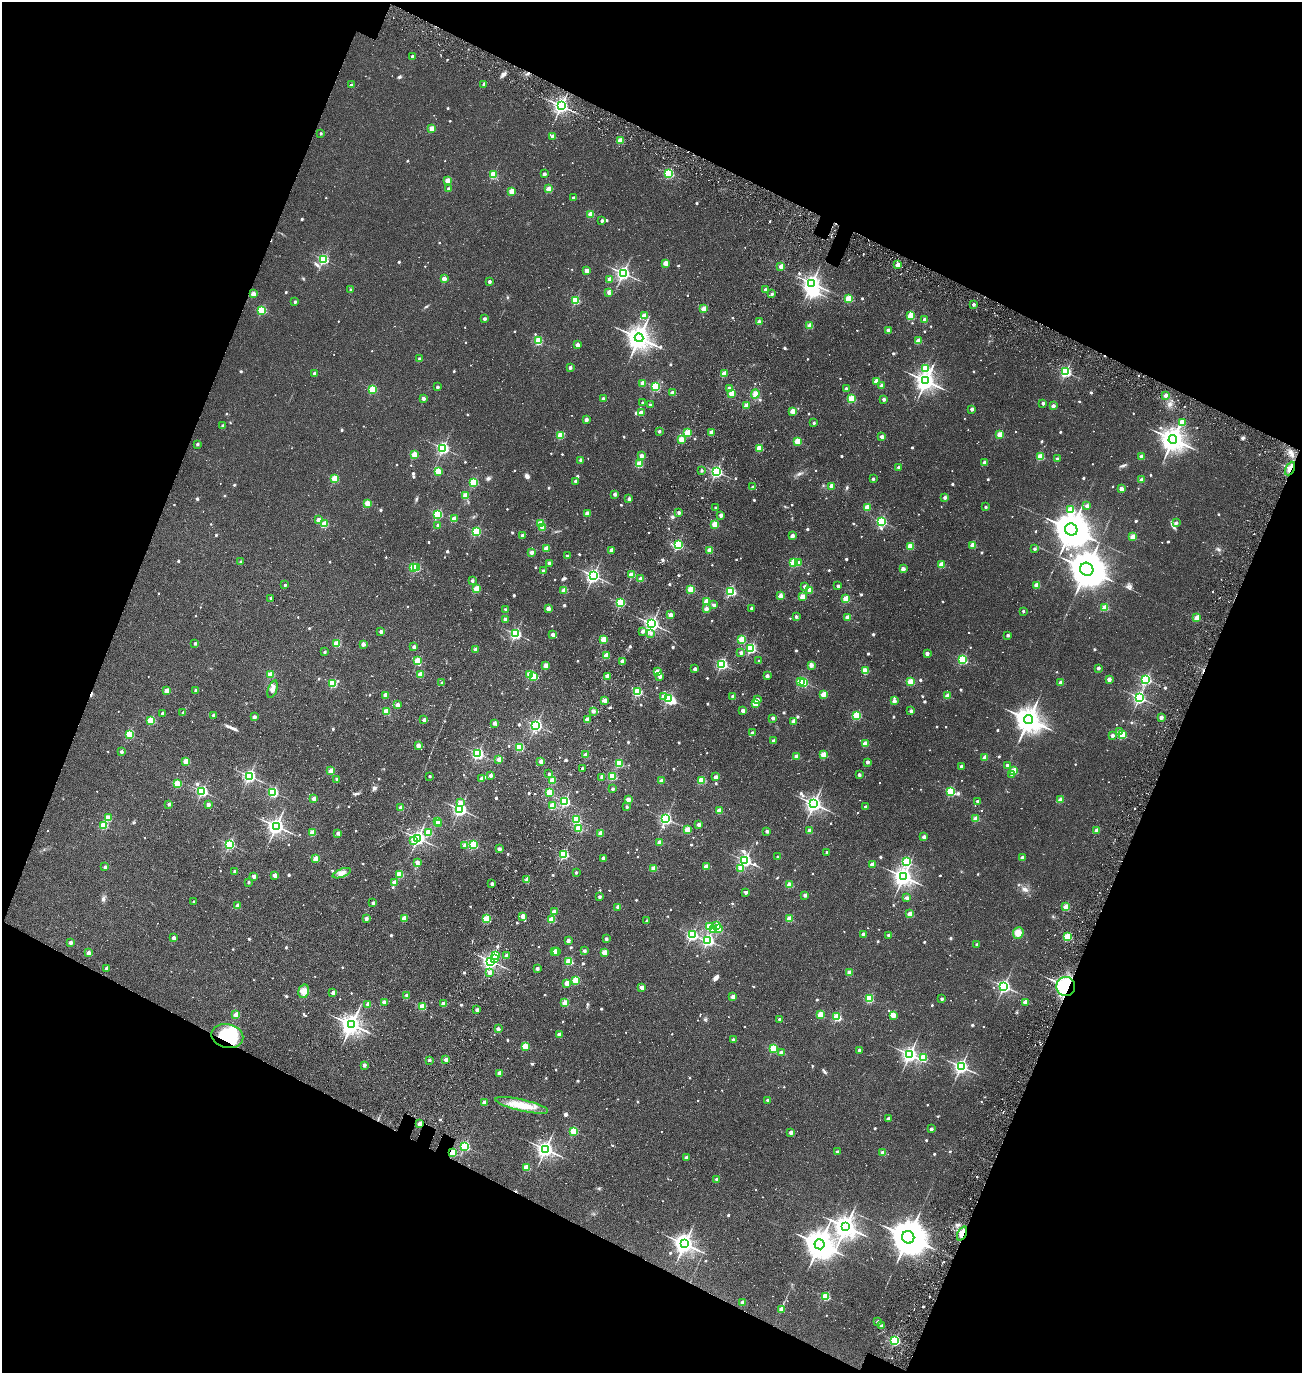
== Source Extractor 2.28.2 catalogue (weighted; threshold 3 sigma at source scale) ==
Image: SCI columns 484-5680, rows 245-5727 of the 5922 x 5903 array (HDU 1 of 3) = the unmasked area's bounding box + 8 px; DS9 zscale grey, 4 x 4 block average (1 PNG px = mean of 4 x 4 image px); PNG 1304 x 1375 px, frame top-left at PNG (2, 2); each listed source drawn as its Kron ellipse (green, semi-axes under 4 px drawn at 4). Shown black and unused: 42% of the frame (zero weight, under 3 of 5 exposures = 11% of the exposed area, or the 3 px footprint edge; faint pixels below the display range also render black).
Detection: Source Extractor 2.28.2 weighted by HDU 2 'WHT'. Background 0.0558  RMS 0.026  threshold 0.117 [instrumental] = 3 sigma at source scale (4.5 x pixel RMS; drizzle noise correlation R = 1.50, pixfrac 1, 0.05/0.05 arcsec/px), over >= 5 px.
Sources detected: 1074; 2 too faint to see at this stretch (4 x 4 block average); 5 inside a brighter object's white glare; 4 cosmic-ray / hot-pixel residue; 2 long thin detections or spike segments (spike, bleed or trail) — neither listed nor drawn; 7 coinciding with a brighter row at this scale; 2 inside a brighter listed object's ellipse — not listed separately; of the other 1052, all 500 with FLUX_AUTO >= 71.7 (the completeness limit of this list) listed and drawn (552 fainter detections not listed), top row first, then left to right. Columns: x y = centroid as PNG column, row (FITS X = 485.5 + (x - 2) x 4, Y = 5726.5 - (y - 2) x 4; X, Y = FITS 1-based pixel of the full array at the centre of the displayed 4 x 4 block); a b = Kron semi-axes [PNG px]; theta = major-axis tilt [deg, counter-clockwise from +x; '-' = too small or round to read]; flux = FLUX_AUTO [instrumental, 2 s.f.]
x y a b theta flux
412 56 2 2 - 82
351 85 2 2 - 78
484 85 2 2 - 77
561 106 2 2 - 6400
432 128 2 2 - 400
321 133 2 2 - 75
553 136 2 2 - 190
620 141 2 2 - 570
669 173 2 2 - 2000
544 174 2 2 - 120
493 175 2 2 - 930
448 181 2 2 - 440
449 189 2 2 - 120
549 189 2 2 - 470
512 191 2 2 - 490
573 198 2 2 - 97
591 214 2 2 - 560
602 221 2 2 - 110
323 259 2 2 - 2200
666 263 2 2 - 430
898 265 2 2 - 330
781 266 2 2 - 370
587 271 2 2 - 310
623 273 2 2 - 5000
444 279 2 2 - 350
610 279 2 2 - 350
489 281 2 2 - 120
812 283 3 3 - 7600
351 290 2 2 - 91
766 290 2 2 - 180
609 292 2 2 - 200
253 294 2 2 - 380
772 294 2 2 - 76
849 299 2 2 - 1000
576 300 2 2 - 900
295 302 2 2 - 92
974 304 2 2 - 110
704 309 2 2 - 530
262 310 2 2 - 1200
644 316 2 2 - 460
911 316 2 2 - 900
484 319 2 2 - 130
925 319 2 2 - 220
759 322 2 2 - 250
810 325 2 2 - 440
888 330 2 2 - 180
639 338 4 4 - 17000
538 341 2 2 - 1100
918 341 2 2 - 420
577 345 2 2 - 260
419 359 2 2 - 140
570 367 2 2 - 140
926 368 2 2 - 1000
1066 372 2 2 - 2600
314 373 2 2 - 150
724 374 2 2 - 480
876 381 2 2 - 330
926 381 3 3 - 11000
642 383 2 2 - 430
882 386 2 2 - 210
437 387 2 2 - 100
656 387 2 2 - 1500
729 388 2 2 - 100
373 389 2 2 - 1100
846 389 2 2 - 110
673 393 2 2 - 280
732 393 2 2 - 750
755 394 5 4 - 82
1166 395 2 2 - 210
423 398 2 2 - 180
603 399 2 2 - 180
851 399 2 2 - 1100
884 399 2 2 - 140
643 403 2 2 - 72
1043 403 2 2 - 120
650 405 2 2 - 79
746 405 2 2 - 460
1053 406 2 2 - 220
972 409 2 2 - 150
793 411 2 2 - 440
641 413 2 2 - 310
586 420 2 2 - 190
814 423 2 2 - 89
1182 423 2 2 - 520
223 426 2 2 - 120
659 431 2 2 - 110
712 432 2 2 - 410
687 433 2 2 - 970
561 435 2 2 - 810
1000 435 2 2 - 690
882 437 2 2 - 200
681 439 2 2 - 550
1173 439 4 4 - 17000
797 441 2 2 - 870
197 444 2 2 - 98
443 448 2 2 - 3400
759 448 2 2 - 590
414 455 2 2 - 660
641 455 2 2 - 180
1040 456 2 2 - 840
1142 456 2 2 - 290
1057 459 2 2 - 120
581 460 2 2 - 220
984 463 2 2 - 170
640 464 2 2 - 830
899 467 2 2 - 150
1290 468 7 2 64 79
701 470 2 2 - 82
438 471 2 2 - 850
716 472 2 2 - 3300
334 479 2 2 - 840
873 479 2 2 - 98
1142 480 2 2 - 270
575 481 2 2 - 89
474 483 2 2 - 1300
831 486 2 2 - 320
752 487 2 2 - 84
1121 489 2 2 - 260
615 494 2 2 - 140
465 495 2 2 - 420
945 497 2 2 - 150
629 499 2 2 - 180
367 503 2 2 - 490
1087 506 2 2 - 170
867 507 2 2 - 710
986 507 2 2 - 78
716 508 2 2 - 75
1071 510 2 2 - 1000
679 512 2 2 - 140
587 513 2 2 - 280
438 514 2 2 - 1600
721 515 2 2 - 160
454 519 2 2 - 380
319 520 2 2 - 220
881 521 2 2 - 2100
1176 523 2 2 - 86
325 524 2 2 - 780
541 524 2 2 - 830
715 524 2 2 - 780
438 525 2 2 - 160
543 528 2 2 - 270
1071 530 6 6 - 39000
476 532 2 2 - 1500
522 535 2 2 - 95
792 536 2 2 - 220
1133 537 2 2 - 520
678 545 2 2 - 1200
973 545 2 2 - 420
910 546 2 2 - 600
546 548 2 2 - 400
1035 549 2 2 - 98
612 550 2 2 - 250
710 550 2 2 - 500
531 552 2 2 - 210
567 556 2 2 - 99
241 562 2 2 - 98
549 563 2 2 - 150
793 563 2 2 - 1200
799 563 2 2 - 120
941 565 2 2 - 550
413 567 2 2 - 730
417 567 2 2 - 880
903 569 2 2 - 290
1087 569 7 6 - 44000
543 571 2 2 - 130
632 575 2 2 - 650
593 576 2 2 - 5300
641 579 2 2 - 310
472 581 2 2 - 100
285 585 2 2 - 84
1037 585 2 2 - 500
838 586 2 2 - 120
805 587 2 2 - 120
477 589 2 2 - 780
691 589 2 2 - 820
564 590 2 2 - 380
810 590 2 2 - 350
730 591 2 2 - 2100
780 596 2 2 - 490
802 597 2 2 - 520
270 598 2 2 - 91
846 599 2 2 - 510
707 601 2 2 - 680
621 603 2 2 - 1500
714 605 2 2 - 140
752 608 2 2 - 120
1105 608 2 2 - 700
505 609 2 2 - 82
548 609 2 2 - 290
706 609 2 2 - 240
1023 611 2 2 - 77
671 615 2 2 - 250
796 617 2 2 - 110
847 617 2 2 - 320
1197 618 2 2 - 550
505 620 2 2 - 260
652 624 2 2 - 5800
642 631 2 2 - 120
381 632 2 2 - 150
651 633 2 2 - 78
515 634 2 2 - 2900
553 635 2 2 - 200
1008 635 2 2 - 100
603 639 2 2 - 640
742 639 2 2 - 800
195 643 2 2 - 92
337 644 2 2 - 820
363 644 2 2 - 200
414 647 2 2 - 150
751 648 2 2 - 2100
475 650 2 2 - 270
325 652 2 2 - 74
741 652 2 2 - 140
927 653 2 2 - 180
606 656 2 2 - 590
962 660 2 2 - 1700
417 661 2 2 - 790
622 661 2 2 - 250
759 661 2 2 - 72
722 664 2 2 - 2800
546 665 2 2 - 410
811 665 2 2 - 250
1098 668 2 2 - 120
695 669 2 2 - 200
866 671 2 2 - 570
657 672 2 2 - 420
271 674 2 2 - 610
421 674 2 2 - 530
530 674 2 2 - 690
534 676 2 2 - 610
607 676 2 2 - 220
660 676 2 2 - 170
767 676 2 2 - 170
1109 679 2 2 - 230
1146 679 2 2 - 2500
801 681 2 2 - 1100
804 682 2 2 - 960
910 682 2 2 - 850
1061 682 2 2 - 220
333 683 2 2 - 1300
442 683 2 2 - 110
272 689 9 4 70 72
196 690 2 2 - 180
167 691 2 2 - 450
637 692 2 2 - 1600
823 694 2 2 - 460
386 695 2 2 - 270
664 696 2 2 - 270
947 696 2 2 - 380
733 697 2 2 - 170
1139 698 2 2 - 4100
668 699 2 2 - 1800
605 700 2 2 - 260
758 700 2 2 - 86
894 701 2 2 - 220
755 703 2 2 - 590
397 705 2 2 - 280
386 711 2 2 - 760
593 711 2 2 - 180
743 711 2 2 - 220
911 711 2 2 - 130
183 712 2 2 - 78
162 713 2 2 - 72
213 715 2 2 - 160
857 715 2 2 - 1300
254 717 2 2 - 200
1161 717 2 2 - 200
773 718 2 2 - 180
424 720 2 2 - 200
587 720 2 2 - 230
1029 720 4 4 - 21000
151 721 2 2 - 960
794 721 2 2 - 300
494 723 2 2 - 190
536 725 2 2 - 3600
1119 732 2 2 - 130
752 733 2 2 - 200
129 734 2 2 - 1300
1112 735 2 2 - 140
1122 735 2 2 - 1000
773 741 2 2 - 140
865 744 2 2 - 430
418 746 2 2 - 310
519 747 2 2 - 1300
121 752 2 2 - 130
478 754 2 2 - 2900
823 754 2 2 - 600
586 755 2 2 - 320
797 756 2 2 - 330
985 757 2 2 - 360
499 759 2 2 - 360
185 761 2 2 - 510
541 762 2 2 - 240
867 762 2 2 - 150
619 763 2 2 - 1000
1007 765 2 2 - 99
961 766 2 2 - 130
582 768 2 2 - 77
331 771 2 2 - 470
1014 771 2 2 - 700
549 774 2 2 - 120
490 775 2 2 - 130
859 775 2 2 - 130
1012 775 2 2 - 84
249 776 2 2 - 4100
430 776 2 2 - 73
612 776 2 2 - 1100
602 777 2 2 - 170
716 777 2 2 - 220
337 779 2 2 - 100
482 779 2 2 - 300
552 780 2 2 - 590
701 780 2 2 - 790
661 781 2 2 - 230
177 784 2 2 - 910
613 789 2 2 - 120
202 791 2 2 - 2700
273 792 2 2 - 2200
549 792 2 2 - 1000
950 792 2 2 - 1400
314 799 2 2 - 340
628 800 2 2 - 350
1061 800 2 2 - 420
978 801 2 2 - 82
460 802 2 2 - 130
565 802 2 2 - 2400
169 804 2 2 - 160
814 804 3 3 - 7400
208 805 2 2 - 180
552 806 2 2 - 850
627 807 2 2 - 77
866 807 2 2 - 170
401 808 2 2 - 320
460 809 2 2 - 4500
719 810 2 2 - 420
108 818 2 2 - 550
576 819 2 2 - 1400
666 819 2 2 - 3300
976 819 2 2 - 570
438 821 2 2 - 660
438 823 2 2 - 320
104 825 2 2 - 950
699 825 2 2 - 190
276 826 3 3 - 8300
579 828 2 2 - 790
687 830 2 2 - 620
1097 830 2 2 - 280
767 831 2 2 - 110
810 831 2 2 - 330
312 833 2 2 - 680
338 833 2 2 - 180
428 833 2 2 - 760
600 833 2 2 - 310
924 837 2 2 - 190
418 838 2 2 - 5600
413 840 2 2 - 100
660 842 2 2 - 360
229 844 2 2 - 2400
465 845 2 2 - 250
473 845 2 2 - 1600
499 849 2 2 - 200
827 852 2 2 - 77
564 854 2 2 - 2100
778 857 2 2 - 97
603 858 2 2 - 160
1022 858 2 2 - 230
316 859 2 2 - 530
745 861 2 2 - 4000
417 862 2 2 - 210
906 862 2 2 - 1400
872 864 2 2 - 210
105 867 2 2 - 130
706 867 2 2 - 400
653 868 2 2 - 450
741 868 2 2 - 440
235 872 2 2 - 210
576 872 2 2 - 81
342 873 9 4 21 92
400 874 2 2 - 940
275 875 2 2 - 230
253 876 2 2 - 170
903 877 3 3 - 10000
527 880 2 2 - 390
248 882 2 2 - 84
394 882 2 2 - 240
492 884 2 2 - 130
789 885 2 2 - 450
746 892 2 2 - 120
805 895 2 2 - 150
599 897 2 2 - 100
907 898 2 2 - 140
194 902 2 2 - 87
373 903 2 2 - 130
237 906 2 2 - 270
618 907 2 2 - 180
1066 907 2 2 - 580
554 912 2 2 - 310
910 914 2 2 - 420
523 916 2 2 - 290
404 918 2 2 - 430
366 919 2 2 - 160
487 919 2 2 - 1000
552 919 2 2 - 670
790 919 2 2 - 660
647 921 2 2 - 110
717 925 2 2 - 440
709 927 2 2 - 870
713 929 2 2 - 180
719 929 2 2 - 780
1018 933 6 5 - 140
863 934 2 2 - 190
692 935 2 2 - 2900
889 935 2 2 - 150
1067 937 2 2 - 1000
173 938 2 2 - 180
606 939 2 2 - 100
708 940 2 2 - 3100
568 941 2 2 - 170
71 942 2 2 - 170
977 944 2 2 - 88
555 951 2 2 - 400
584 951 2 2 - 110
557 952 2 2 - 88
604 952 2 2 - 540
88 953 2 2 - 270
495 955 2 2 - 290
506 955 2 2 - 110
495 958 2 2 - 170
491 961 2 2 - 6100
569 961 2 2 - 940
106 968 2 2 - 140
537 969 2 2 - 97
489 972 2 2 - 140
850 972 2 2 - 360
576 980 2 2 - 770
567 983 2 2 - 410
1004 986 2 2 - 4400
1066 987 9 9 - 1500
642 988 2 2 - 290
304 991 7 5 78 98
333 993 2 2 - 220
407 995 2 2 - 200
733 997 2 2 - 310
869 999 2 2 - 1200
942 999 2 2 - 98
384 1002 2 2 - 270
1025 1002 2 2 - 370
565 1003 2 2 - 580
368 1004 2 2 - 270
444 1004 2 2 - 390
422 1006 2 2 - 900
477 1010 2 2 - 150
236 1015 2 2 - 540
820 1015 2 2 - 730
893 1015 2 2 - 540
837 1017 2 2 - 1300
780 1019 2 2 - 120
351 1025 4 3 - 13000
498 1029 2 2 - 200
559 1034 2 2 - 240
227 1036 16 11 -12 710
733 1040 2 2 - 99
525 1046 2 2 - 840
773 1048 2 2 - 1000
859 1050 2 2 - 100
781 1053 2 2 - 180
910 1055 3 2 - 6600
923 1057 2 2 - 880
429 1060 2 2 - 92
446 1060 2 2 - 180
364 1065 2 2 - 190
961 1067 2 2 - 5100
499 1073 2 2 - 260
768 1100 2 2 - 130
484 1103 2 2 - 240
522 1105 27 6 -13 390
888 1119 2 2 - 160
420 1124 2 2 - 420
931 1129 2 2 - 160
574 1131 2 2 - 970
791 1132 2 2 - 180
465 1146 2 2 - 2200
545 1149 3 3 - 8000
837 1152 2 2 - 86
883 1152 2 2 - 400
453 1153 2 2 - 800
686 1158 2 2 - 150
526 1167 2 2 - 610
717 1179 2 2 - 160
846 1227 4 3 - 16000
962 1233 7 4 66 150
908 1237 6 6 - 47000
685 1244 3 3 - 11000
819 1244 5 5 - 27000
826 1296 2 2 - 1100
742 1303 2 2 - 230
781 1309 2 2 - 330
877 1322 2 2 - 91
881 1326 2 2 - 170
895 1340 2 2 - 2200
Overlapping masked pixels (flux is a lower limit): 5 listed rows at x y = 1290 468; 1066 987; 227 1036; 453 1153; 962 1233